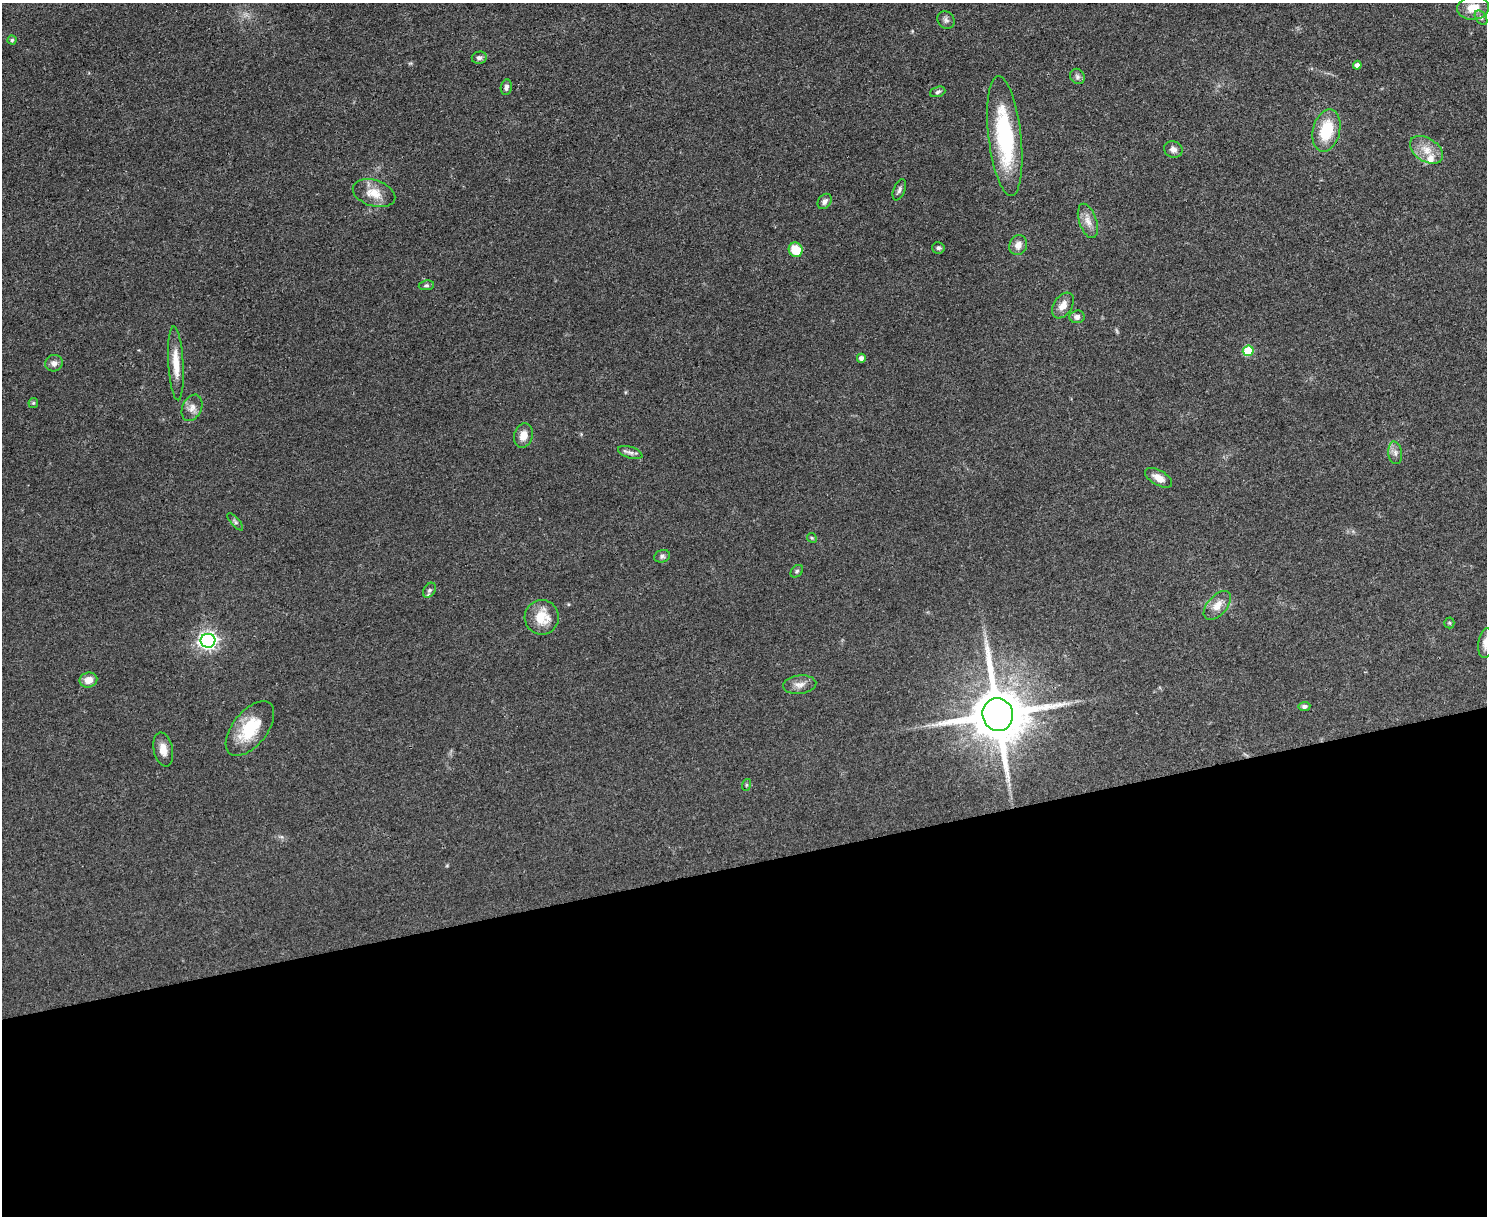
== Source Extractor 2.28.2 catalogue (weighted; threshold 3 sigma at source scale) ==
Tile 11 of 3 x 4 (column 2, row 4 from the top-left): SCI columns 1624-3108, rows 7-1220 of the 4847 x 4868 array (HDU 1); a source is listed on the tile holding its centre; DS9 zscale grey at full resolution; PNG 1489 x 1218 px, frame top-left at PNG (2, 3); each listed source drawn as its Kron ellipse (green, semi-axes under 4 px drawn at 4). Shown black and unused: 29% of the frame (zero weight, under 3 of 4 exposures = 1% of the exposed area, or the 3 px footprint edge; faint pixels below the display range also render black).
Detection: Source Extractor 2.28.2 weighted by HDU 2 'WHT'; one run over the whole footprint, this tile lists its part. Background 0.0485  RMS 0.0049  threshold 0.022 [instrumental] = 3 sigma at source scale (4.5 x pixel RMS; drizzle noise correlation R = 1.50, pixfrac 1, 0.05/0.05 arcsec/px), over >= 5 px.
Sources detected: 53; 1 too faint to see at this stretch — neither listed nor drawn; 2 inside a brighter listed object's ellipse — not listed separately; the other 50 listed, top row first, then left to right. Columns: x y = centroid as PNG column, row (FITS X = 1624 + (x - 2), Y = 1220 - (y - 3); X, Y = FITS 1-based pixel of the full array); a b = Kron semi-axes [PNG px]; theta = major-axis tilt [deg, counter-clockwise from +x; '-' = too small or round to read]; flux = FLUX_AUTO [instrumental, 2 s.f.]
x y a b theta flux
1473 8 16 11 6 7.6
1481 18 8 5 -54 1.2
946 20 9 8 - 1.5
12 40 4 4 - 0.76
479 58 7 6 - 1.6
1357 65 4 4 - 2.3
1077 76 8 7 - 1.5
506 87 8 5 80 1.8
938 92 8 5 20 1.2
1326 131 21 13 76 19
1005 136 60 16 -84 53
1173 149 9 8 - 2.5
1426 150 18 11 -33 6.9
899 190 11 5 68 1.5
374 193 22 13 -17 8.4
825 201 8 6 54 1.9
1088 221 18 8 -71 4.4
1018 245 10 8 62 3.4
938 248 6 5 - 1.1
796 250 7 7 - 12
426 285 7 5 9 0.97
1063 305 14 9 57 4.3
1077 317 7 6 - 2.1
1248 351 5 5 - 20
861 358 4 4 - 1.9
54 363 9 8 - 2.4
176 363 37 7 -87 8.6
33 403 5 5 - 0.62
192 408 14 9 65 3.2
523 435 12 9 73 4.4
630 452 12 5 -18 1.8
1395 453 11 7 -83 2.1
1158 478 15 7 -30 4.3
235 522 11 4 -49 1
812 538 5 4 - 0.6
662 556 8 6 19 1.3
797 571 7 5 45 0.89
429 590 8 5 60 1.1
1217 605 17 9 49 5.2
542 617 17 17 - 12
1449 623 5 5 - 0.66
208 641 7 7 - 200
1486 643 15 7 82 3.1
88 680 9 7 15 4.3
800 685 17 9 6 3.6
1304 706 6 4 6 1.3
998 714 16 15 - 3700
250 729 32 17 51 21
163 749 17 9 -78 5.1
746 785 6 4 71 0.63
Overlapping masked pixels (flux is a lower limit): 1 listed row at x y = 998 714
Isophote crosses this tile's border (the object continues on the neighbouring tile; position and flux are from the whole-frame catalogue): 1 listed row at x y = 1486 643